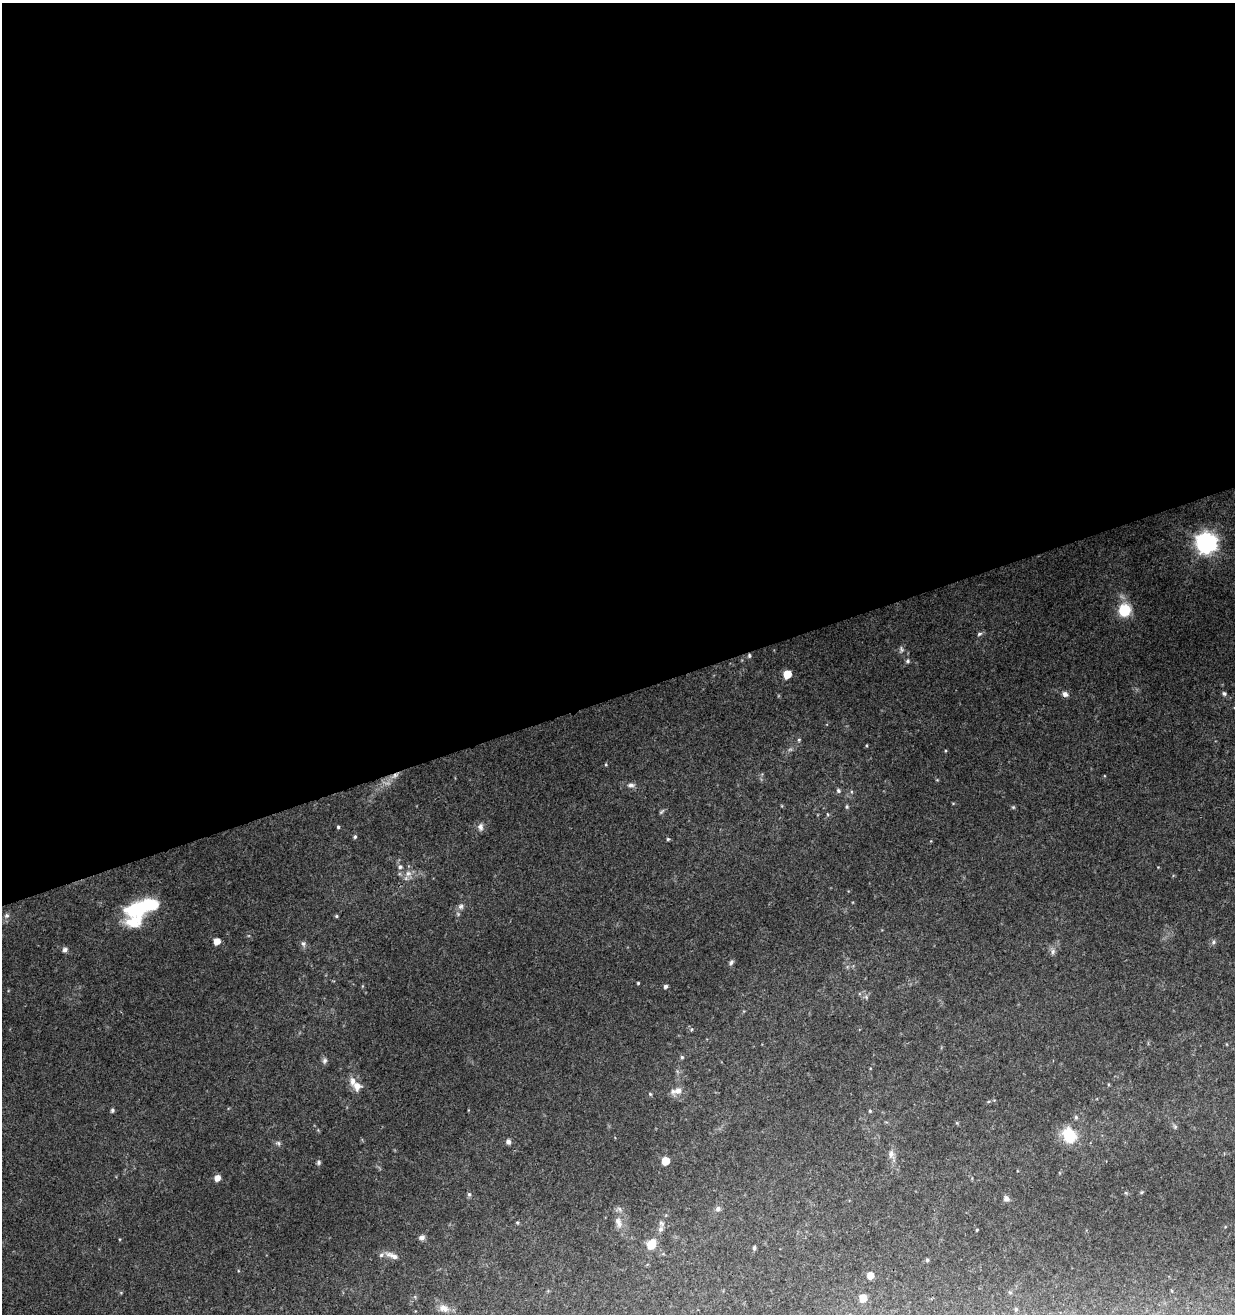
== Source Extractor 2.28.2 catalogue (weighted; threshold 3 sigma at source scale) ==
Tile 2 of 4 x 4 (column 2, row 1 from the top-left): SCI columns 1362-2594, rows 3992-5303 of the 5136 x 5360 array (HDU 1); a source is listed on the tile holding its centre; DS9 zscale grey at full resolution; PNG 1237 x 1316 px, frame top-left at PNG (2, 3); no overlay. Shown black and unused: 53% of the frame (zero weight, under 3 of 4 exposures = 5% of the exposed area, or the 3 px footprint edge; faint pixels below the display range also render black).
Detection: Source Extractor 2.28.2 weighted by HDU 2 'WHT'; one run over the whole footprint, this tile lists its part. Background 0.144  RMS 0.0067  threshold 0.0301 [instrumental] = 3 sigma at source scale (4.5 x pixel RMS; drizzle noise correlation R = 1.50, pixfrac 1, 0.0396/0.0396 arcsec/px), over >= 5 px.
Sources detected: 79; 1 too faint to see at this stretch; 1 inside a brighter object's white glare — not listed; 3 inside a brighter listed object's ellipse — not listed separately; the other 74 listed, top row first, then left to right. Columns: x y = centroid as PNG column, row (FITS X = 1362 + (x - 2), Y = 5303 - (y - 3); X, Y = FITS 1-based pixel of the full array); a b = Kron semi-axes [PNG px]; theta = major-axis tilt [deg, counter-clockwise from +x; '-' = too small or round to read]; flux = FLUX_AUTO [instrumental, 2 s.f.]
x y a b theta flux
1206 543 8 8 - 430
1124 610 9 8 - 30
979 634 7 5 18 1.4
901 649 9 7 -81 1.9
749 655 6 4 -77 1
908 661 6 5 - 1.3
787 674 6 5 - 15
1224 693 6 5 - 1.4
1065 694 8 6 -24 2.9
799 740 5 4 - 0.82
867 745 5 2 - 0.6
606 764 5 3 - 0.61
395 775 13 6 32 4
631 785 10 6 -3 2.5
838 790 6 5 - 1.4
847 807 6 4 90 0.92
1013 807 5 5 - 0.87
661 812 9 4 45 1.1
827 814 5 3 - 0.64
338 827 4 3 - 0.93
480 827 10 7 -88 3
355 837 5 4 - 1.2
668 839 5 4 - 0.84
400 867 7 6 - 1.9
408 873 9 9 - 4.3
461 906 8 7 - 2.3
133 911 30 20 -84 41
6 916 7 6 - 2.1
336 916 4 4 - 0.89
217 941 5 5 - 7.7
1213 942 7 6 - 1.8
303 944 8 6 -64 1.9
65 950 6 6 - 2.3
1053 951 8 6 75 2.3
731 962 8 5 62 1.5
638 983 3 3 - 0.76
666 986 5 4 - 1.9
866 997 5 5 - 1.2
692 1029 5 5 - 0.97
682 1057 5 5 - 1
325 1061 8 6 58 1.9
357 1086 9 8 - 6.2
678 1091 11 9 32 4.7
650 1094 5 4 - 0.81
988 1102 5 3 - 0.77
112 1110 5 4 - 1.3
870 1111 4 4 - 0.74
1076 1117 6 4 78 1.2
1175 1127 7 5 -55 1.3
1069 1135 19 15 -66 20
508 1142 6 5 - 2.1
278 1143 8 5 -60 1.5
891 1154 11 8 -86 3.8
665 1161 6 5 - 14
318 1162 6 5 - 1.4
217 1178 6 5 - 5
1142 1192 6 3 70 0.72
469 1194 6 5 - 1.3
1006 1198 7 6 - 2.6
718 1209 6 6 - 2.5
517 1222 5 4 - 0.87
618 1222 17 9 -71 5.9
660 1229 8 7 - 2.6
977 1230 3 3 - 0.75
422 1237 7 6 - 2.4
651 1244 8 7 - 14
754 1248 5 4 - 1.2
392 1255 20 7 -20 4.7
927 1260 5 5 - 1
870 1276 5 5 - 7.7
1010 1292 5 5 - 0.94
863 1298 5 5 - 15
444 1308 14 9 -22 5.6
1016 1309 5 4 - 0.96
Overlapping masked pixels (flux is a lower limit): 2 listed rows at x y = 749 655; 395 775